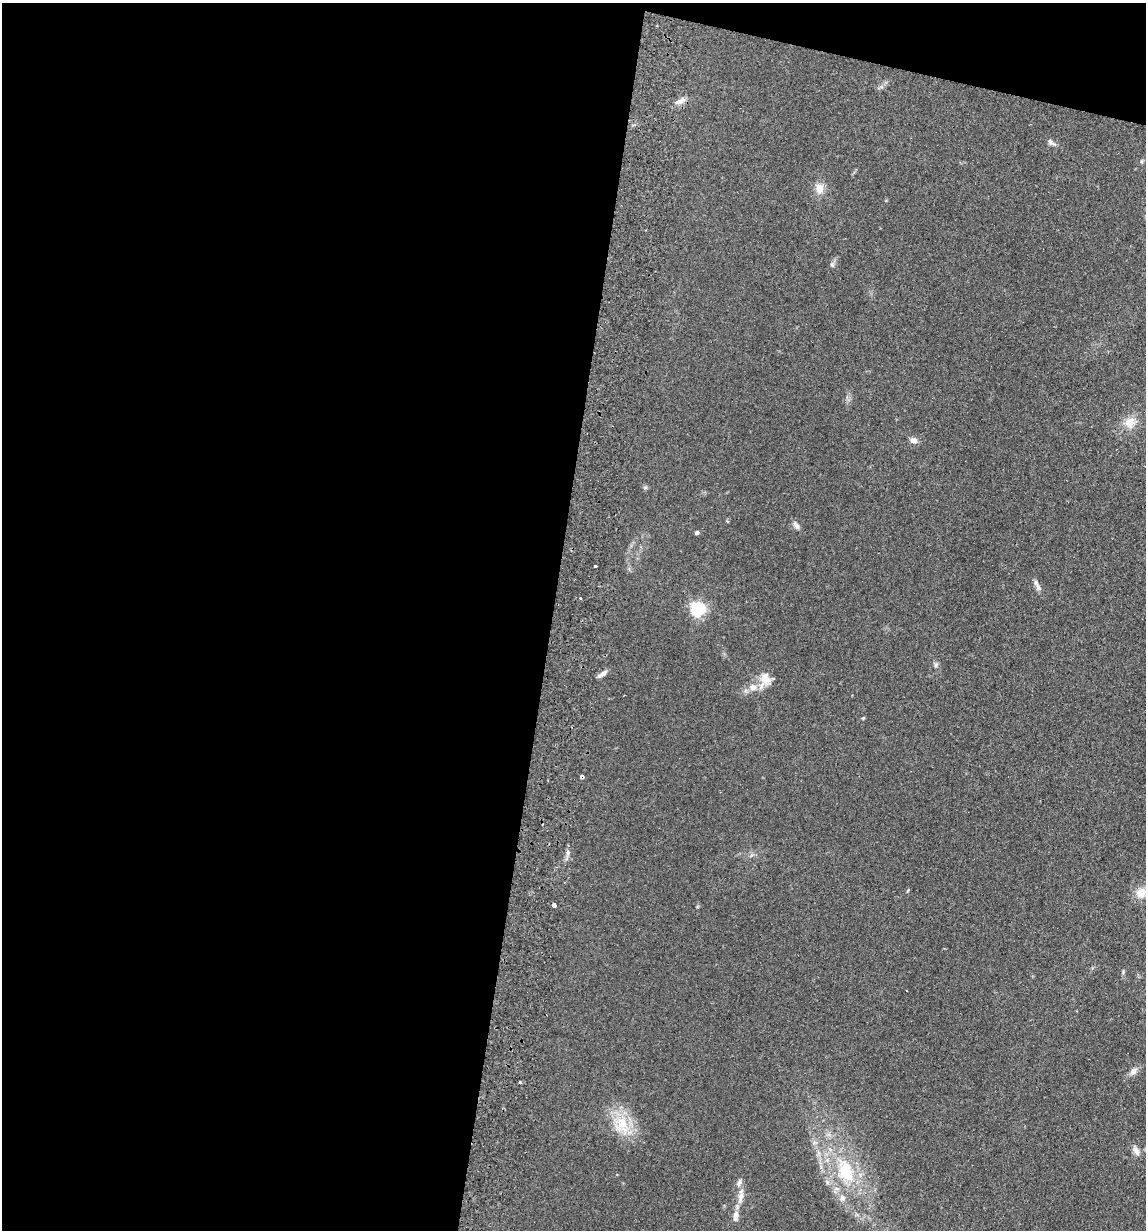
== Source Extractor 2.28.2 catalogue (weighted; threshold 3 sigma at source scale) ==
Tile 1 of 4 x 4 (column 1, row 1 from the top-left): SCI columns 176-1319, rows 3700-4927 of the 5045 x 4941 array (HDU 1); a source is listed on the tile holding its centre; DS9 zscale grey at full resolution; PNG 1148 x 1232 px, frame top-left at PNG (2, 3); no overlay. Shown black and unused: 50% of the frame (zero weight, under 2 of 3 exposures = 3% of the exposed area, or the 3 px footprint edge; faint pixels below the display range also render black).
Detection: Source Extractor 2.28.2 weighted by HDU 2 'WHT'; one run over the whole footprint, this tile lists its part. Background 0.166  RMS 0.012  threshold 0.0521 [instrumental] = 3 sigma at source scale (4.5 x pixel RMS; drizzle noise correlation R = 1.50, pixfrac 1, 0.05/0.05 arcsec/px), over >= 5 px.
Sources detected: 28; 1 cosmic-ray / hot-pixel residue — not listed; the other 27 listed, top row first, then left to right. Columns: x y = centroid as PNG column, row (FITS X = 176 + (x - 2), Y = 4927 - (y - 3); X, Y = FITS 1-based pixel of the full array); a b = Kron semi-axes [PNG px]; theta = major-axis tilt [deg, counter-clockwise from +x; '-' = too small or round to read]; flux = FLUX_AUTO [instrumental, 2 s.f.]
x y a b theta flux
680 101 17 5 25 5.9
1050 142 9 6 -44 3.2
819 188 12 10 -88 10
832 265 7 4 -71 1.8
1130 423 15 14 - 15
914 440 9 7 -15 5.2
796 525 12 6 -58 4.4
697 533 4 4 - 2.5
595 566 3 3 - 2.8
1038 587 12 7 -72 4.6
698 609 7 6 - 240
936 665 6 5 - 2.2
602 674 13 5 33 5.2
765 678 18 13 -64 15
753 687 9 8 - 8.6
863 718 4 4 - 1
582 777 4 3 - 7.8
1141 893 12 11 - 13
554 905 4 4 - 14
1133 1071 11 7 44 5.4
622 1124 26 17 66 31
1136 1151 14 7 -55 5.7
845 1171 30 19 -71 59
739 1183 11 5 70 3.4
741 1197 18 7 73 9.1
842 1198 8 7 - 5.5
736 1216 15 7 79 6.6
Overlapping masked pixels (flux is a lower limit): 1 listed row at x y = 582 777
Unlisted compact peaks at least as high as the median listed source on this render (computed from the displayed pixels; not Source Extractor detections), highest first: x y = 520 1082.